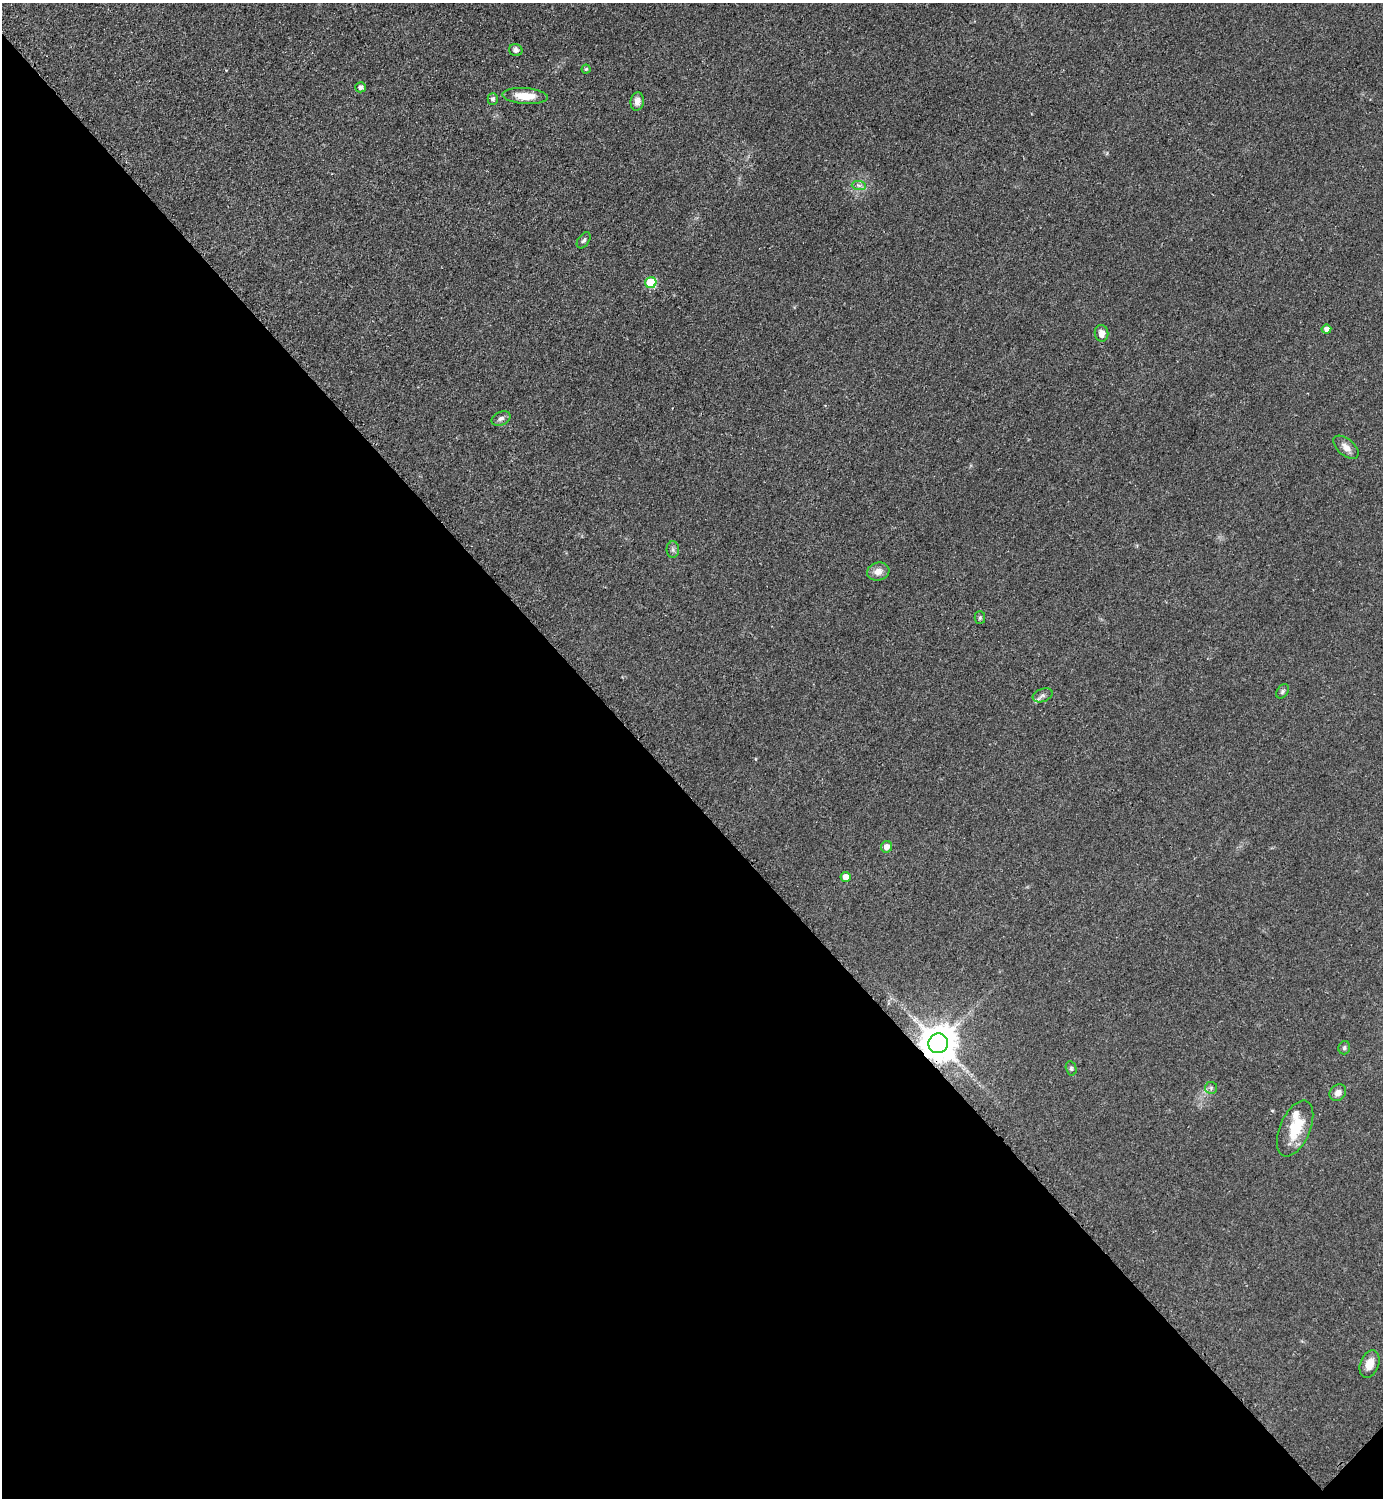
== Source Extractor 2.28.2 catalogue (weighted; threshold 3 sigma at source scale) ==
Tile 14 of 4 x 4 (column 2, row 4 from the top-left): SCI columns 1695-3075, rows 7-1502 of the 6005 x 6005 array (HDU 1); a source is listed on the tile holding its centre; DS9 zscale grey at full resolution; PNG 1385 x 1500 px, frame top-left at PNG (2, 3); each listed source drawn as its Kron ellipse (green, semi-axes under 4 px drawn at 4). Shown black and unused: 47% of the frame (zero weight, under 2 of 3 exposures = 1% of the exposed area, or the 3 px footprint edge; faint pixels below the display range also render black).
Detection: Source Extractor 2.28.2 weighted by HDU 2 'WHT'; one run over the whole footprint, this tile lists its part. Background 0.0797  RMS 0.0079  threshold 0.0354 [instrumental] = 3 sigma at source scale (4.5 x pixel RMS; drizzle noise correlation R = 1.50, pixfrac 1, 0.05/0.05 arcsec/px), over >= 5 px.
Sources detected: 28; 1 inside a brighter listed object's ellipse — not listed separately; the other 27 listed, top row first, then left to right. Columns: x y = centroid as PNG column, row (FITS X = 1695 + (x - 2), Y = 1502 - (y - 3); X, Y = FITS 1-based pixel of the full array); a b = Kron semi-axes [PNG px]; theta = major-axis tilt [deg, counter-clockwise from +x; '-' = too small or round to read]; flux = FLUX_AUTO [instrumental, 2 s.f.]
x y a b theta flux
516 50 7 6 - 2.7
586 69 4 4 - 1.2
360 87 5 5 - 2.8
525 96 22 8 -4 14
493 99 5 5 - 2.1
637 101 9 6 82 4.1
859 185 7 4 -1 2
584 240 9 5 55 1.8
651 283 6 5 - 42
1326 329 5 4 - 4.2
1102 333 8 7 - 5
501 418 10 6 25 2.8
1346 447 15 8 -40 5.3
673 550 8 6 -89 2.3
878 572 11 9 15 6.3
980 617 6 5 - 1.2
1282 691 8 5 53 1.7
1043 695 10 6 20 2.8
886 847 6 5 - 5.7
845 877 5 5 - 8.2
938 1043 10 9 - 2100
1344 1048 7 6 - 1.7
1071 1068 7 5 -76 1.5
1211 1088 6 6 - 1.6
1338 1093 9 7 43 4.7
1295 1129 30 15 66 25
1370 1364 14 9 70 8.1
Overlapping masked pixels (flux is a lower limit): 1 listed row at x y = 938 1043